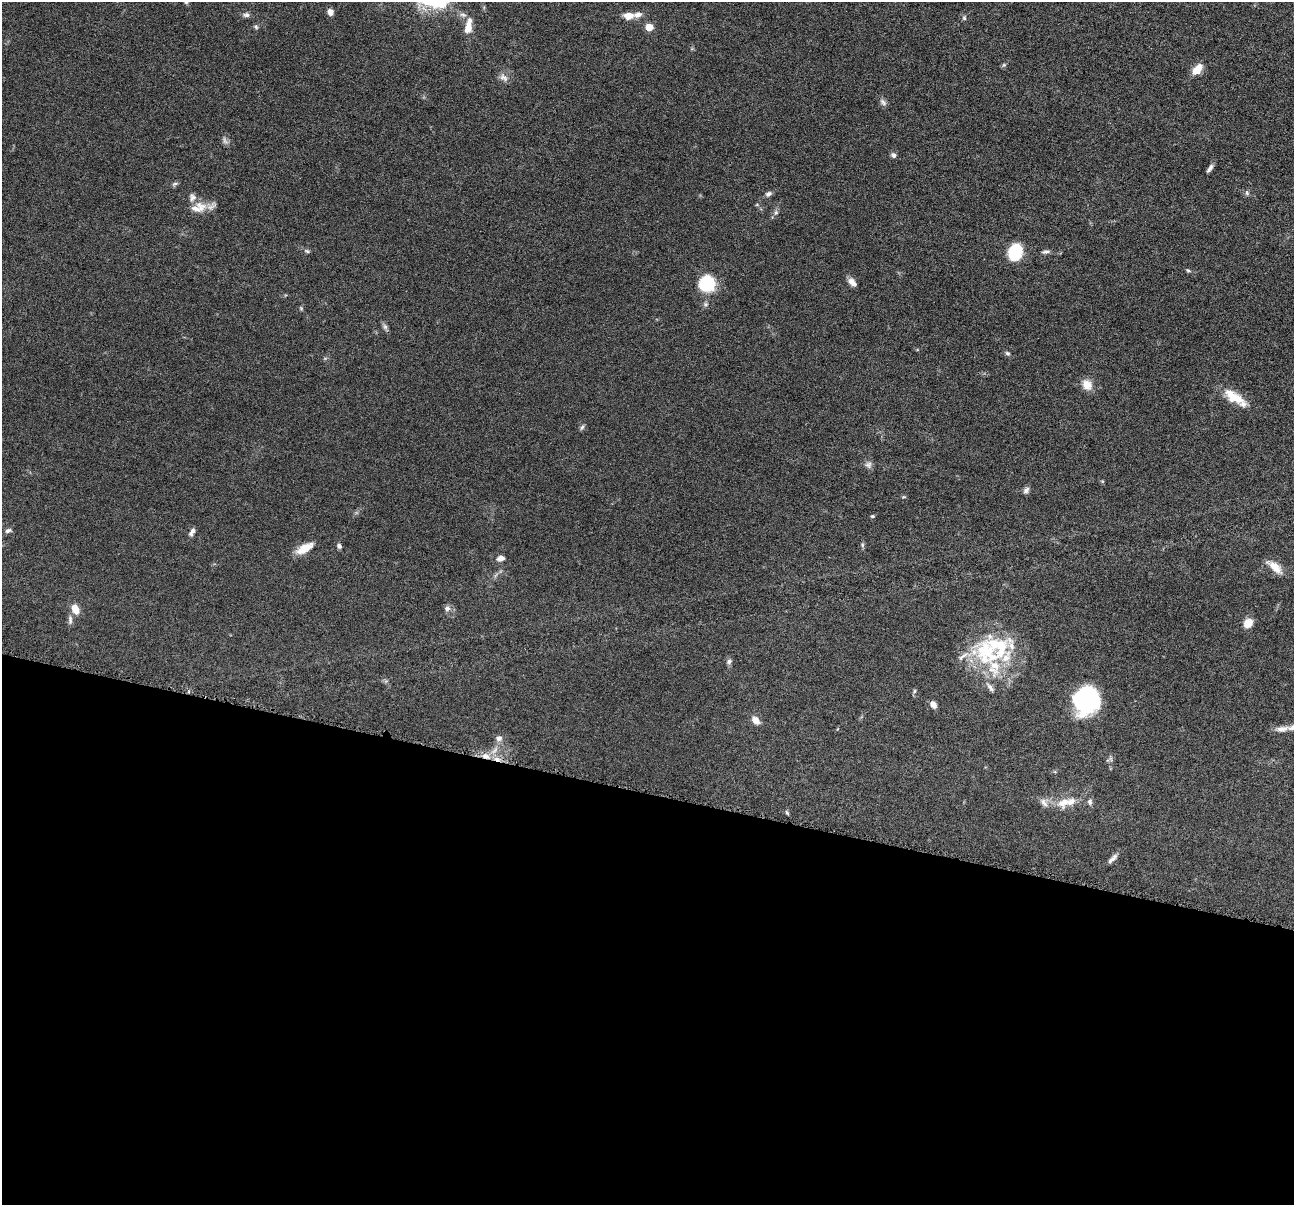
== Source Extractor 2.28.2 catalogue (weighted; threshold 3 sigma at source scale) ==
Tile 14 of 4 x 4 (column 2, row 4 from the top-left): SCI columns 1298-2589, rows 254-1456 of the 5180 x 5196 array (HDU 1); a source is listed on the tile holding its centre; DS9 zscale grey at full resolution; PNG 1296 x 1207 px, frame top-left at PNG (2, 2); no overlay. Shown black and unused: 34% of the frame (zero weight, under 4 of 8 exposures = <1% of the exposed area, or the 3 px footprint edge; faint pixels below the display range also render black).
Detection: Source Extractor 2.28.2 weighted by HDU 2 'WHT'; one run over the whole footprint, this tile lists its part. Background 0.0365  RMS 0.0033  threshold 0.0134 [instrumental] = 3 sigma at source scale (4.09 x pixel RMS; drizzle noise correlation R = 1.36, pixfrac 0.8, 0.05/0.05 arcsec/px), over >= 5 px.
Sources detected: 74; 1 too faint to see at this stretch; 1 cosmic-ray / hot-pixel residue — not listed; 11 inside a brighter listed object's ellipse — not listed separately; the other 61 listed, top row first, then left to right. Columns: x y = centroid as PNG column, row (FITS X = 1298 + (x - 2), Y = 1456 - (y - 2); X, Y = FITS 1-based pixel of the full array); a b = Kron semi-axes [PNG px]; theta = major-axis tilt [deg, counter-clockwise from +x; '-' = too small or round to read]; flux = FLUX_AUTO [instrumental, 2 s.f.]
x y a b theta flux
186 2 5 4 - 0.41
330 12 6 6 - 1.9
246 15 8 6 5 0.93
629 16 10 7 2 3.3
964 18 6 5 - 0.52
256 27 6 5 - 0.52
649 27 5 5 - 7.6
468 28 16 10 86 3.3
1004 65 6 5 - 0.47
1196 71 11 9 12 3.1
504 77 13 8 -32 1.5
883 102 12 6 -49 1
893 155 7 6 - 0.89
1210 168 12 4 55 0.99
175 184 9 4 23 0.61
1247 193 7 5 -49 0.61
768 194 8 6 25 0.99
198 207 25 14 12 4.6
776 212 6 5 - 0.59
307 251 7 4 -26 0.52
1015 252 15 11 78 15
1046 252 11 5 9 0.92
1188 270 7 4 -23 0.46
852 282 11 7 -45 1.9
707 284 16 15 - 14
301 308 6 4 -47 0.37
385 327 8 6 -74 0.82
1007 353 7 5 -30 0.6
1087 385 14 11 -53 3.3
1235 397 33 11 -34 6.7
582 427 8 5 68 0.64
868 465 10 9 - 1.2
1026 490 9 7 48 1
904 497 7 3 0 0.34
872 516 5 4 - 0.41
8 530 9 6 25 0.81
192 532 11 5 61 1.2
862 545 7 4 -90 0.51
339 546 6 5 - 0.83
304 548 22 9 30 4.3
501 558 9 6 16 1.6
1275 567 21 9 -41 3.8
447 608 8 8 - 1.1
75 609 11 8 -65 3.4
70 620 14 5 -90 1.1
1248 623 8 7 - 5
986 652 46 35 -41 26
729 662 8 6 33 0.84
914 691 6 4 88 0.47
1087 700 26 24 84 30
933 704 7 6 - 2.1
756 720 9 6 -46 2.5
1282 729 19 8 8 2.3
499 738 8 7 - 1.4
495 750 14 6 54 2
485 756 11 6 -14 2
1063 802 20 13 40 4.4
1090 802 8 6 89 0.88
1044 803 14 7 -52 1.6
787 813 6 4 -62 0.43
1112 859 18 6 45 1.4
Overlapping masked pixels (flux is a lower limit): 1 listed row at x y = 485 756
Isophote crosses this tile's border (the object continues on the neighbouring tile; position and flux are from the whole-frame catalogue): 1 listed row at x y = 186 2